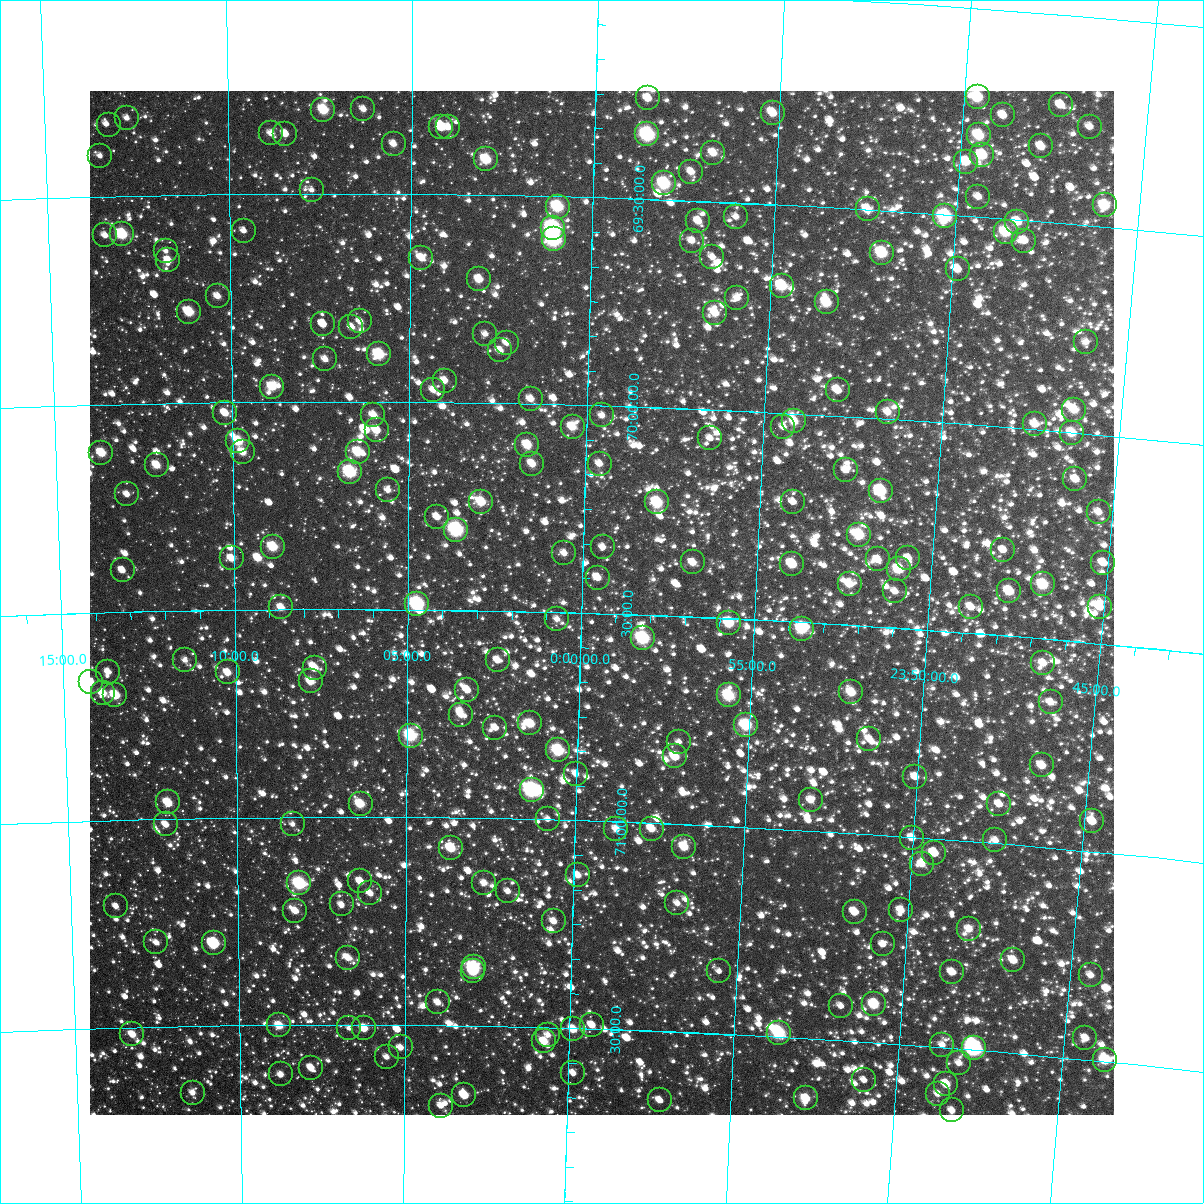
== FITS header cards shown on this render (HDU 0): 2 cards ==
NAXIS1  =                 1024
NAXIS2  =                 1024

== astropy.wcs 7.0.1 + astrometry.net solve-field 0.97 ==
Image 1024 x 1024 px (HDU 0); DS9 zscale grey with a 90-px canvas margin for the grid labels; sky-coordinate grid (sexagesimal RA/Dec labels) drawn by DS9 from the SOLVED WCS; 225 Tycho-2 reference stars matched to detected sources circled (green)
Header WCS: RA---TAN-SIP/DEC--TAN-SIP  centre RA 23:59:25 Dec +70:28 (359.86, +70.47 deg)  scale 8.67 arcsec/px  FOV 147.9' x 147.9'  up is +178 deg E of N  parity flipped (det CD > 0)
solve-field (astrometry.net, Tycho-2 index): VERIFIED the header's WCS against the Tycho-2 star catalogue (verified at 6 index scales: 17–225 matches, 0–1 conflicts across passes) and refined it, rather than solving blind
Solved WCS: RA---TAN-SIP/DEC--TAN-SIP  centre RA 23:59:25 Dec +70:28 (359.86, +70.47 deg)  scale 8.67 arcsec/px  FOV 147.9' x 147.9'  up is +178 deg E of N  parity flipped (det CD > 0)
The solver's refit moves the header's centre by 0.17 arcsec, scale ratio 0.9999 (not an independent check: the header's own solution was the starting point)
Tycho-2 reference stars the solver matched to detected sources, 225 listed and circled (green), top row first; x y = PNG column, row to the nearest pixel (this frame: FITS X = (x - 90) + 1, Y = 1024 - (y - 91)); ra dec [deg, ICRS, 3 dp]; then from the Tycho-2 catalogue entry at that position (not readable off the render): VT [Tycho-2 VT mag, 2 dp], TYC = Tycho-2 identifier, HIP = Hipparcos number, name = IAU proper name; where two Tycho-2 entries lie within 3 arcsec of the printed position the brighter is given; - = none
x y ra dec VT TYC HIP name
978 97 357.410 +69.213 9.23 4479-399-1 - -
648 98 359.646 +69.257 10.69 4479-58-1 - -
1061 105 356.845 +69.216 10.63 4479-72-1 - -
363 109 1.578 +69.296 11.13 4294-21-1 - -
323 110 1.849 +69.298 9.42 4294-77-1 - -
773 113 358.792 +69.280 10.37 4479-137-1 - -
1003 115 357.230 +69.252 10.86 4479-455-1 - -
127 118 3.190 +69.311 11.74 4294-375-1 - -
109 125 3.311 +69.328 13.31 4294-455-1 1068 -
441 127 1.047 +69.338 10.56 4294-37-1 - -
448 127 0.999 +69.338 10.88 4294-273-1 - -
1090 127 356.637 +69.263 10.91 4479-151-1 - -
271 133 2.207 +69.354 11.32 4294-530-1 - -
285 134 2.110 +69.355 11.07 4294-395-1 - -
647 134 359.639 +69.344 8.04 4479-243-1 118201 -
979 135 357.383 +69.304 9.34 4479-194-1 - -
394 144 1.371 +69.379 11.10 4298-1479-1 - -
1041 146 356.957 +69.319 10.95 4479-295-1 - -
713 153 359.186 +69.382 10.62 4483-2343-1 - -
982 155 357.351 +69.351 9.46 4479-84-1 - -
100 156 3.379 +69.401 11.75 4298-1532-1 - -
486 159 0.737 +69.414 9.42 4298-1486-1 - -
966 162 357.456 +69.370 10.36 4479-69-1 - -
691 172 359.332 +69.430 11.00 4483-2433-1 - -
664 183 359.513 +69.461 8.60 4483-2373-1 - -
312 190 1.932 +69.491 11.96 4298-1454-1 - -
978 197 357.357 +69.452 10.86 4483-2421-1 - -
1105 205 356.489 +69.449 9.50 4483-2357-1 - -
558 207 0.240 +69.524 8.87 4298-1464-1 - -
868 209 358.108 +69.499 10.13 4483-2404-1 - -
945 216 357.577 +69.504 8.32 4483-2377-1 117546 -
736 217 359.012 +69.533 11.37 4483-2419-1 - -
698 221 359.269 +69.548 10.54 4483-2412-1 - -
1017 222 357.077 +69.505 9.87 4483-2423-1 - -
553 228 0.269 +69.576 7.57 4298-1460-1 - -
244 231 2.401 +69.587 12.46 4298-1506-1 - -
1006 232 357.151 +69.532 9.42 4483-2383-1 - -
122 234 3.242 +69.590 9.00 4298-1527-1 - -
105 235 3.359 +69.593 11.38 4298-1448-1 - -
554 239 0.260 +69.604 8.03 4298-445-1 86 -
692 241 359.309 +69.596 11.29 4483-399-1 - -
1024 241 357.023 +69.549 11.45 4483-932-1 - -
166 251 2.942 +69.633 12.01 4298-1273-1 - -
882 253 357.993 +69.601 9.00 4483-240-1 - -
712 257 359.162 +69.633 11.79 4483-928-1 - -
421 258 1.175 +69.653 10.72 4298-845-1 - -
168 260 2.927 +69.656 10.53 4298-1111-1 - -
958 269 357.465 +69.629 10.51 4483-215-1 - -
479 279 0.771 +69.702 11.31 4298-695-1 - -
782 286 358.672 +69.694 9.28 4483-555-1 - -
218 296 2.587 +69.744 11.02 4298-1295-1 - -
737 298 358.977 +69.728 11.30 4483-306-1 - -
827 302 358.356 +69.729 9.58 4483-1223-1 - -
189 312 2.788 +69.781 9.50 4298-1393-1 - -
715 313 359.126 +69.767 10.23 4483-1121-1 - -
360 321 1.597 +69.807 11.73 4298-45-1 - -
323 324 1.856 +69.813 11.42 4298-119-1 - -
351 327 1.658 +69.821 11.49 4298-743-1 - -
485 334 0.723 +69.834 11.59 4298-357-1 - -
1086 342 356.538 +69.779 11.42 4483-103-1 - -
507 343 0.573 +69.854 10.84 4298-1433-1 - -
500 350 0.619 +69.873 10.98 4298-761-1 - -
379 354 1.465 +69.886 8.95 4298-683-1 - -
325 359 1.842 +69.898 11.18 4298-65-1 - -
445 381 1.002 +69.948 11.06 4298-389-1 - -
272 387 2.216 +69.964 9.93 4298-521-1 - -
433 390 1.083 +69.970 10.95 4298-155-1 - -
838 390 358.243 +69.938 10.79 4483-230-1 - -
531 399 0.397 +69.988 10.75 4298-1125-1 - -
1074 410 356.579 +69.944 10.35 4483-273-1 - -
888 412 357.884 +69.983 11.40 4483-739-1 - -
225 413 2.547 +70.026 10.56 4298-557-1 - -
373 415 1.503 +70.032 10.76 4298-93-1 - -
602 415 359.893 +70.023 11.35 4483-441-1 - -
794 421 358.537 +70.018 10.26 4483-1170-1 - -
1035 424 356.846 +69.987 10.48 4483-958-1 - -
573 427 0.097 +70.053 10.08 4298-927-1 - -
783 427 358.613 +70.033 11.13 4483-1163-1 - -
377 430 1.480 +70.068 10.28 4298-335-1 - -
1072 433 356.581 +70.001 9.90 4483-419-1 - -
710 438 359.123 +70.069 11.88 4483-642-1 - -
238 441 2.458 +70.094 9.47 4298-1177-1 - -
527 445 0.413 +70.099 9.97 4298-143-1 - -
243 452 2.426 +70.120 10.47 4298-131-1 - -
358 452 1.611 +70.121 9.43 4298-345-1 - -
101 453 3.426 +70.115 9.76 4298-157-1 - -
532 464 0.376 +70.145 10.70 4298-1425-1 - -
600 464 359.898 +70.140 11.07 4483-42-1 - -
157 465 3.037 +70.148 10.24 4298-1167-1 - -
846 470 358.156 +70.129 11.97 4483-78-1 - -
350 472 1.667 +70.169 8.42 4298-1171-1 548 -
1075 479 356.529 +70.111 10.91 4483-188-1 - -
388 490 1.397 +70.212 11.44 4298-385-1 - -
881 491 357.899 +70.173 9.58 4483-434-1 - -
127 494 3.254 +70.216 11.37 4298-621-1 - -
481 502 0.734 +70.238 9.62 4298-83-1 234 -
657 502 359.481 +70.229 9.01 4483-460-1 - -
793 502 358.516 +70.212 11.69 4483-1228-1 - -
1099 512 356.344 +70.185 11.08 4483-226-1 - -
437 517 1.046 +70.277 11.15 4298-495-1 - -
456 530 0.909 +70.306 8.10 4298-755-1 292 -
859 535 358.034 +70.282 9.14 4483-1601-1 - -
273 547 2.220 +70.349 9.49 4298-1095-1 - -
603 547 359.859 +70.340 11.76 4483-95-1 - -
1003 550 357.001 +70.295 11.60 4483-2137-1 - -
564 553 0.133 +70.357 11.29 4298-661-1 - -
232 558 2.515 +70.375 10.79 4298-961-1 - -
908 558 357.671 +70.331 11.31 4483-1166-1 - -
878 559 357.889 +70.339 10.65 4483-436-1 - -
693 562 359.210 +70.369 10.61 4483-1235-1 - -
1103 563 356.279 +70.305 11.09 4483-972-1 - -
792 564 358.498 +70.362 9.81 4483-870-1 - -
899 569 357.733 +70.359 9.52 4483-652-1 - -
123 570 3.298 +70.398 11.37 4298-613-1 - -
598 578 359.888 +70.414 10.64 4483-597-1 - -
850 584 358.079 +70.402 10.35 4483-827-1 - -
1043 584 356.696 +70.370 9.28 4483-1112-1 - -
895 591 357.751 +70.413 11.18 4483-1204-1 - -
1009 591 356.934 +70.392 9.76 4483-1459-1 - -
417 604 1.182 +70.486 7.99 4298-1187-1 - -
281 607 2.162 +70.495 10.50 4298-1103-1 - -
971 607 357.199 +70.437 10.90 4483-1330-1 - -
1100 607 356.277 +70.412 11.06 4483-1611-1 - -
557 619 0.173 +70.517 11.79 4298-1241-1 - -
729 623 358.931 +70.510 9.35 4483-1602-1 - -
802 629 358.404 +70.516 9.12 4483-1608-1 117811 -
643 638 359.549 +70.556 8.38 4483-223-1 - -
185 660 2.863 +70.619 11.55 4298-158-1 - -
498 660 0.596 +70.619 10.71 4298-448-1 - -
1043 663 356.648 +70.558 10.79 4483-828-1 - -
315 668 1.923 +70.641 10.68 4298-784-1 - -
108 672 3.421 +70.642 11.14 4298-60-1 - -
228 672 2.555 +70.650 10.48 4298-836-1 - -
311 681 1.953 +70.673 10.38 4298-62-1 - -
91 682 3.551 +70.665 10.78 4298-72-1 - -
467 690 0.812 +70.692 10.89 4298-56-1 - -
851 692 358.019 +70.662 9.97 4483-409-1 - -
103 693 3.465 +70.694 10.18 4298-466-1 - -
115 695 3.373 +70.699 9.59 4298-748-1 - -
729 695 358.908 +70.685 8.95 4483-2238-1 - -
1051 702 356.570 +70.651 10.98 4483-1402-1 - -
461 715 0.855 +70.752 11.40 4298-868-1 - -
530 723 0.347 +70.769 9.89 4298-976-1 - -
746 725 358.771 +70.755 9.09 4483-1623-1 117921 -
495 728 0.602 +70.781 11.20 4298-272-1 - -
411 736 1.221 +70.803 8.69 4298-1346-1 - -
869 739 357.867 +70.771 11.45 4483-1896-1 - -
679 742 359.258 +70.802 11.20 4483-1675-1 - -
558 750 0.137 +70.833 8.74 4298-718-1 - -
675 756 359.280 +70.838 9.99 4483-1011-1 - -
1042 765 356.594 +70.804 10.47 4483-926-1 - -
576 774 0.006 +70.887 10.98 4298-1232-1 - -
915 777 357.513 +70.855 11.56 4483-2214-1 - -
532 790 0.328 +70.929 7.79 4298-598-1 105 -
811 800 358.271 +70.927 10.83 4483-2002-1 - -
168 802 3.007 +70.960 9.92 4298-1268-1 - -
361 804 1.587 +70.968 9.73 4298-76-1 - -
999 804 356.884 +70.905 11.32 4483-2067-1 - -
548 819 0.202 +70.998 11.48 4298-146-1 - -
1092 821 356.190 +70.927 10.84 4483-1922-1 - -
166 824 3.027 +71.013 11.27 4298-1078-1 - -
293 824 2.089 +71.016 11.60 4298-36-1 - -
616 829 359.694 +71.018 10.83 4483-1814-1 - -
652 829 359.433 +71.013 10.54 4483-1967-1 - -
912 838 357.507 +71.001 11.26 4483-1361-1 - -
995 840 356.890 +70.993 11.44 4483-2041-1 - -
684 847 359.187 +71.054 9.83 4483-2043-1 - -
451 848 0.916 +71.072 9.64 4298-954-1 - -
934 853 357.334 +71.034 11.42 4483-1966-1 - -
922 864 357.420 +71.063 10.91 4483-2102-1 - -
578 875 359.967 +71.131 10.82 4483-1949-1 - -
360 881 1.587 +71.154 10.57 4298-842-1 - -
299 883 2.042 +71.159 8.52 4298-314-1 660 -
484 883 0.664 +71.155 11.08 4298-1342-1 - -
508 891 0.487 +71.174 11.53 4298-832-1 - -
370 893 1.512 +71.183 11.44 4298-470-1 - -
677 903 359.221 +71.190 11.63 4483-2039-1 - -
342 904 1.727 +71.210 11.50 4298-1294-1 - -
116 906 3.412 +71.207 11.80 4298-1122-1 - -
901 910 357.551 +71.177 10.71 4483-1741-1 - -
295 911 2.074 +71.225 10.67 4298-1126-1 - -
855 912 357.896 +71.189 10.63 4483-1757-1 - -
554 921 0.139 +71.244 11.09 4298-966-1 - -
969 929 357.035 +71.210 10.89 4483-1877-1 - -
156 942 3.118 +71.297 11.87 4302-1168-1 - -
214 943 2.686 +71.301 9.99 4302-1200-1 - -
883 944 357.671 +71.262 11.82 4487-11-1 - -
348 958 1.680 +71.338 10.92 4302-580-1 - -
1013 960 356.684 +71.277 10.34 4487-193-1 - -
474 967 0.732 +71.359 8.63 4302-504-1 233 -
473 971 0.736 +71.368 9.26 4302-210-1 235 -
719 971 358.884 +71.349 11.86 4487-33-1 - -
952 972 357.137 +71.317 10.90 4487-7-1 - -
1091 975 356.098 +71.296 11.29 4487-93-1 - -
438 1002 0.999 +71.444 10.82 4302-398-1 - -
874 1004 357.706 +71.408 9.53 4487-445-1 - -
841 1006 357.954 +71.417 11.28 4487-291-1 - -
279 1025 2.200 +71.501 10.20 4302-208-1 - -
592 1025 359.829 +71.491 11.08 4487-335-1 - -
349 1028 1.668 +71.507 12.05 4302-752-1 - -
364 1028 1.557 +71.508 10.14 4302-640-1 - -
573 1029 359.970 +71.502 10.42 4487-503-1 - -
779 1033 358.409 +71.491 8.71 4487-517-1 117812 -
132 1034 3.315 +71.516 10.42 4302-698-1 - -
548 1035 0.162 +71.517 11.66 4302-1204-1 - -
1085 1038 356.093 +71.448 11.27 4487-171-1 - -
544 1041 0.186 +71.533 10.33 4302-198-1 - -
942 1045 357.168 +71.493 11.26 4487-329-1 - -
401 1047 1.278 +71.554 11.19 4302-718-1 - -
974 1048 356.928 +71.496 7.56 4487-279-1 117355 -
387 1057 1.385 +71.576 11.80 4302-2004-1 - -
1105 1060 355.932 +71.497 9.94 4487-509-1 - -
959 1063 357.031 +71.533 11.64 4487-523-1 - -
311 1068 1.958 +71.604 11.85 4302-872-1 - -
573 1073 359.960 +71.607 11.73 4487-1086-1 - -
281 1074 2.190 +71.618 11.33 4302-934-1 - -
864 1080 357.744 +71.591 11.47 4487-176-1 - -
946 1084 357.117 +71.586 10.40 4487-613-1 - -
193 1093 2.866 +71.660 11.33 4302-664-1 - -
938 1094 357.174 +71.612 11.17 4487-537-1 - -
464 1095 0.787 +71.666 10.24 4302-828-1 - -
806 1098 358.176 +71.644 10.12 4487-1569-1 - -
660 1100 359.292 +71.666 11.48 4487-740-1 - -
441 1106 0.967 +71.693 12.10 4302-996-1 - -
952 1110 357.059 +71.649 11.41 4487-210-1 - -